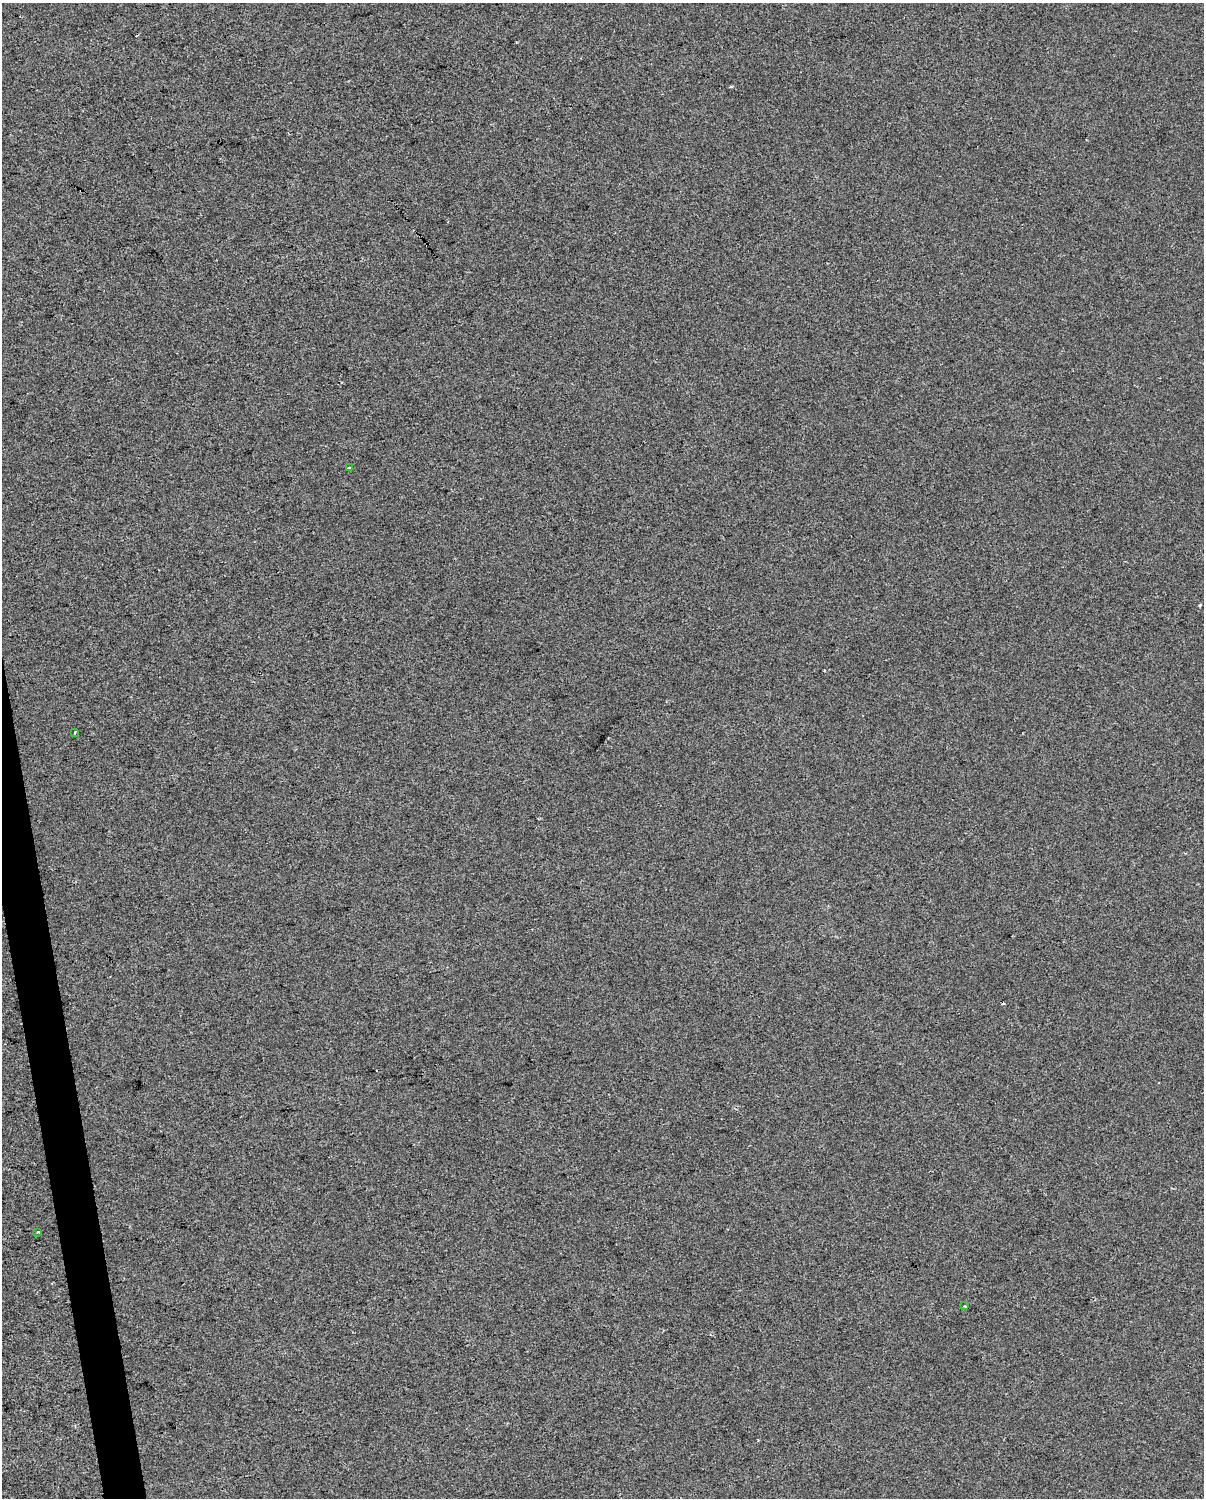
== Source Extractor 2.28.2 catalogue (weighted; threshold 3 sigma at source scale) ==
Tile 7 of 4 x 3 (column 3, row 2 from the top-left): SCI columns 2407-3608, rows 1565-3060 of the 4811 x 4580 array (HDU 1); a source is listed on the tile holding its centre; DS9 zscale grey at full resolution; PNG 1206 x 1500 px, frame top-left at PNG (2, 3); each listed source drawn as its Kron ellipse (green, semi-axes under 4 px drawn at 4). Shown black and unused: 2% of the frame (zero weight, under 2 of 3 exposures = <1% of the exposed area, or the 3 px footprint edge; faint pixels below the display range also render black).
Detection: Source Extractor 2.28.2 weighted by HDU 2 'WHT'; one run over the whole footprint, this tile lists its part. Background -4.88e-06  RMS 0.0056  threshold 0.0252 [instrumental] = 3 sigma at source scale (4.5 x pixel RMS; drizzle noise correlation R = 1.50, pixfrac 1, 0.0396/0.0396 arcsec/px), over >= 5 px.
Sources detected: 5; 1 cosmic-ray / hot-pixel residue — neither listed nor drawn; the other 4 listed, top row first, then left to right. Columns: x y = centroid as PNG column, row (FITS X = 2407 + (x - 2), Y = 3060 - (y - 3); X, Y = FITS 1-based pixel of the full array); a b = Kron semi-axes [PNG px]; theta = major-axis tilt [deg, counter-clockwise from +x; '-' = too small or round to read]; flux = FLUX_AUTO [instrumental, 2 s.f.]
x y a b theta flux
349 468 4 3 - 1.2
75 732 3 2 - 0.48
38 1232 3 2 - 0.92
965 1306 3 3 - 3.7